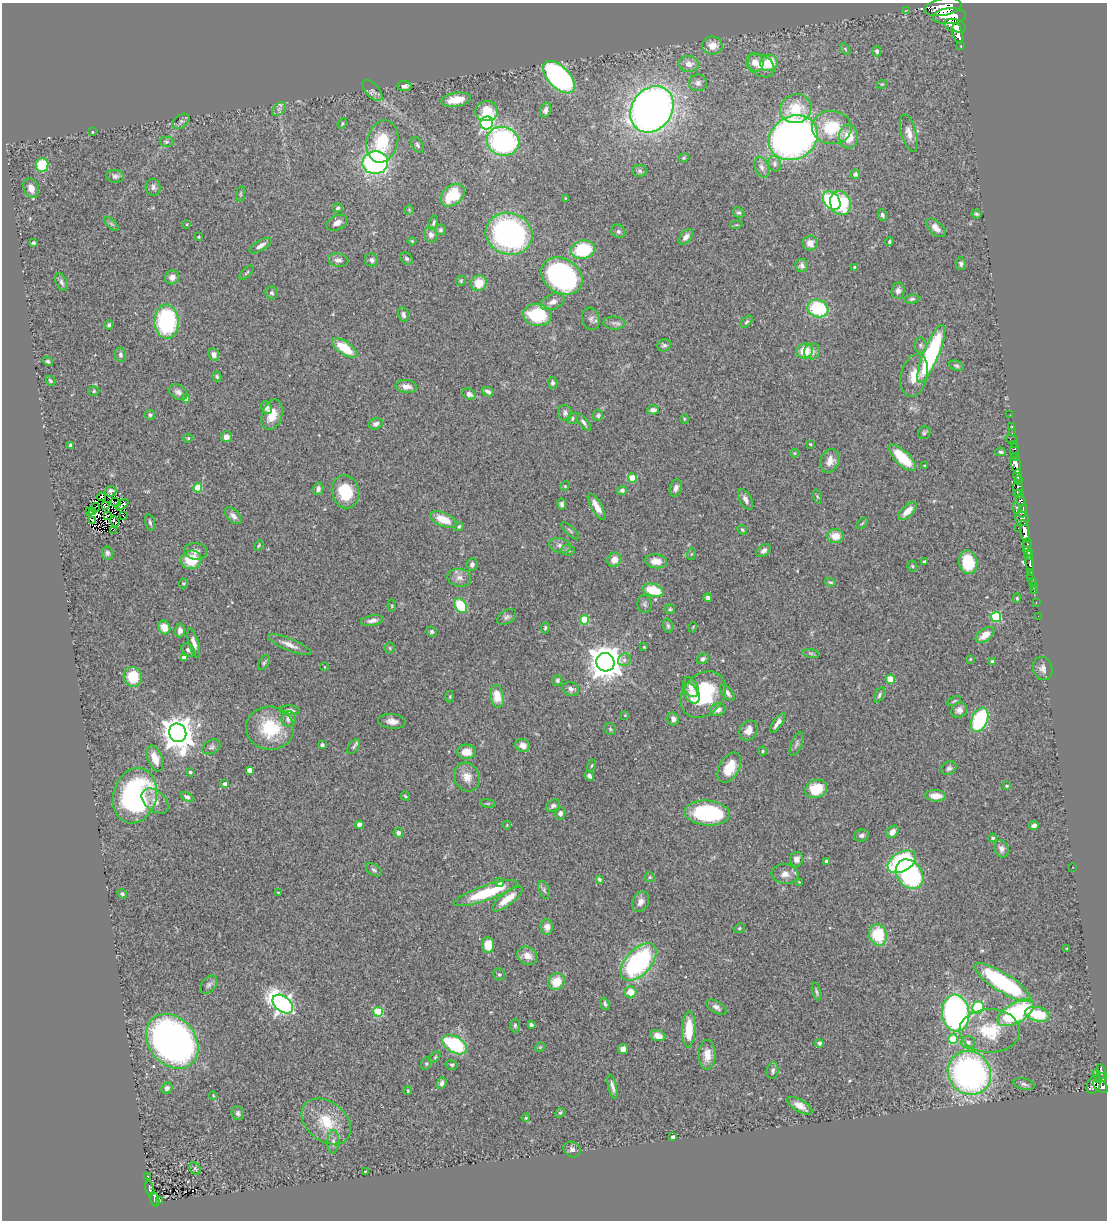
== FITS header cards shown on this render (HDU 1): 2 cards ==
NAXIS1  =                 1105
NAXIS2  =                 1218

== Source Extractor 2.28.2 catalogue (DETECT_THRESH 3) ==
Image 1105 x 1218 px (HDU 1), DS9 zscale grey, 1 PNG px = 1 image px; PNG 1109 x 1222 px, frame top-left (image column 1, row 1218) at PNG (2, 3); each listed source drawn as its Kron ellipse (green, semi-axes under 4 px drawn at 4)
Background 1.36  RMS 0.061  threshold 0.183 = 3 sigma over >= 5 px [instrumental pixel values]
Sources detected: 396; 5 with non-positive FLUX_AUTO (blend fragments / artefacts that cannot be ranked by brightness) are neither listed nor drawn; the other 391 listed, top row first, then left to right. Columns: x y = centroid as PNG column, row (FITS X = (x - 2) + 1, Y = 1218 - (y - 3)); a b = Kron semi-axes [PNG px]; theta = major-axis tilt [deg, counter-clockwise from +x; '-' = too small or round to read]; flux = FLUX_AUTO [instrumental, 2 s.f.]
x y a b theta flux
943 7 18 8 11 7100
907 10 3 2 - 14
949 16 17 8 3 7300
955 26 11 6 -16 2900
958 34 10 5 -76 3000
712 46 10 9 - 45
961 46 3 3 - 130
845 49 6 3 -54 4.6
877 51 5 4 - 10
755 62 9 8 - 36
769 63 9 8 - 91
689 64 10 8 -7 32
761 66 14 10 -33 44
559 77 20 10 -46 1100
698 83 9 8 - 19
882 84 6 3 17 4.4
404 86 7 5 -4 16
372 90 13 6 -48 17
456 100 15 7 9 88
279 109 8 5 45 13
652 109 24 20 55 3100
796 109 16 14 17 120
545 110 8 5 73 15
487 111 11 10 - 99
181 121 9 6 39 11
487 123 6 6 - 710
342 124 5 3 - 4.1
832 127 20 16 -4 180
92 132 3 2 - 2.8
909 133 19 7 -74 36
849 137 12 9 -85 77
793 138 25 21 30 2000
382 141 21 15 75 170
503 141 16 14 -21 730
166 142 7 5 0 7.5
417 145 8 5 -59 9.5
684 158 5 4 - 5.2
375 163 13 11 4 890
775 164 8 6 -69 12
42 165 7 6 - 130
762 167 11 6 -69 18
640 171 7 5 -3 9.1
855 174 5 4 - 13
115 176 9 6 -5 13
153 187 8 7 - 15
31 188 10 7 -69 29
241 194 8 4 82 5.1
453 195 13 9 41 160
565 198 2 2 - 2.3
832 201 10 7 -49 390
840 203 12 10 -69 230
337 208 5 4 - 8
409 210 5 5 - 5.4
739 213 6 5 - 8
976 214 5 3 - 6.4
882 215 6 4 -66 8.9
337 223 11 7 25 26
433 223 7 4 72 7.6
111 224 9 3 -45 7.6
187 224 4 2 - 3
736 225 6 4 17 4.5
936 228 11 6 -43 25
440 230 5 5 - 7.3
618 231 7 6 - 8.5
509 234 24 20 -18 1000
431 235 8 6 -72 15
198 237 3 2 - 4.2
686 237 9 5 50 18
412 241 4 3 - 3.8
889 242 4 3 - 6.1
33 243 3 3 - 6.3
810 243 7 7 - 34
260 246 12 5 30 18
583 250 12 9 12 190
407 258 7 5 -43 8.3
338 260 10 6 -8 16
371 260 7 6 - 13
961 264 6 5 - 10
802 265 7 6 - 14
855 268 3 3 - 7.5
246 273 9 3 44 5.8
562 276 22 17 -33 830
172 277 7 7 - 23
461 281 5 4 - 5.6
61 282 9 5 -67 12
479 283 8 7 - 78
898 291 8 6 84 16
272 293 6 6 - 8.9
912 299 7 4 8 7.7
553 302 12 7 22 28
818 308 10 8 -19 250
403 314 7 5 -77 12
537 315 14 11 -7 230
591 319 11 8 -73 16
167 322 17 12 -89 480
747 322 7 4 45 7.4
614 323 11 6 -5 15
109 325 5 4 - 8.5
664 345 7 6 - 10
920 345 8 6 -88 13
345 348 15 6 -35 120
805 351 8 7 - 81
812 351 8 7 - 20
214 354 6 5 - 17
931 354 31 7 68 580
120 355 7 5 -76 11
48 361 5 4 - 7.1
956 366 7 5 -23 8.1
914 375 21 13 76 67
217 377 5 4 - 6.5
50 381 5 4 - 7.7
553 383 6 4 -86 10
406 386 10 6 -6 27
94 391 5 4 - 5.7
488 391 6 4 -27 12
178 392 10 7 -32 19
469 394 7 5 -25 17
186 398 4 4 - 29
266 408 7 5 -62 16
653 410 6 4 3 16
565 413 8 7 - 15
150 415 5 5 - 8.1
272 415 16 10 73 60
598 415 5 5 - 7.4
1010 415 2 2 - 9.8
572 418 6 5 - 7.9
684 419 5 3 - 3.3
583 422 10 3 -52 10
376 424 7 5 23 12
1012 427 3 2 - 38
924 433 7 6 - 7.7
1012 433 2 2 - 22
226 437 5 5 - 24
188 438 4 4 - 5
1012 440 6 2 -19 38
810 444 3 3 - 4.2
1014 444 2 2 - 26
70 445 4 3 - 9.9
1014 451 7 3 83 130
1001 452 5 3 - 7.1
795 453 4 3 - 3.1
1016 456 3 2 - 55
902 458 18 7 -44 140
830 461 12 9 67 35
1016 464 11 5 -74 2000
925 466 3 3 - 6.2
1017 475 6 4 89 1700
632 478 4 4 - 110
1018 480 4 3 - 750
565 486 5 4 - 4.4
198 488 4 4 - 150
676 488 9 6 74 17
1018 488 7 4 -83 610
318 489 6 5 - 15
622 490 4 4 - 16
111 491 5 5 - 7.4
345 492 16 13 -77 130
1019 494 5 3 - 450
102 497 4 2 - 4.6
817 497 7 3 -71 4.8
745 499 11 5 -61 18
1021 500 6 3 -74 1100
115 502 5 2 - 4.7
122 504 7 3 40 0.18
562 504 5 4 - 11
106 506 4 2 - 1.3
597 506 15 5 -60 36
95 508 5 2 - 3
1017 508 6 4 -79 220
92 511 3 2 - 2.5
908 511 11 5 45 43
1023 511 7 4 78 710
89 512 3 2 - 1.8
107 516 3 2 - 4.5
123 516 3 2 - 2.8
233 516 10 6 -46 19
1022 518 7 6 - 1400
443 519 14 6 -22 82
93 520 3 2 - 4.9
115 521 5 2 - 2.3
150 522 8 4 -77 9.7
862 523 7 2 44 4.1
459 527 5 3 - 6
1018 528 2 2 - 11
113 530 2 2 - 1.7
742 530 5 3 - 6
570 531 11 3 -45 6.5
1025 531 11 4 -80 3800
835 536 8 7 - 55
1027 544 6 4 74 1100
259 545 5 3 - 4.4
560 545 11 7 -13 21
568 550 7 5 -3 9.3
764 550 8 5 37 15
196 551 12 8 -6 21
1028 551 5 3 - 1300
107 553 6 5 - 12
691 554 6 3 70 4.6
1029 556 4 3 - 550
191 560 10 9 - 120
614 560 7 7 - 37
656 561 11 7 -8 40
924 561 3 3 - 6.2
968 562 12 9 -82 130
472 564 6 5 - 16
1030 564 8 4 -84 370
912 566 5 5 - 5.2
1031 572 3 2 - 270
1030 577 2 2 - 17
459 578 12 9 -10 27
1033 581 4 3 - 87
830 582 6 3 -17 5.1
183 583 5 4 - 5.7
1033 586 2 2 - 11
653 590 11 6 -15 130
1034 591 2 2 - 16
708 598 4 4 - 10
1017 598 4 4 - 5.1
1036 603 3 2 - 26
645 604 9 7 -80 10
392 606 6 4 -83 5.2
461 606 8 5 -56 170
670 609 5 5 - 5.5
1038 616 2 2 - 11
507 617 10 6 32 13
996 617 5 5 - 290
372 620 11 5 9 18
584 620 5 4 - 180
668 626 7 4 -75 7.8
164 627 7 6 - 39
693 627 5 3 - 3
545 628 5 3 - 6.1
180 630 7 5 88 17
432 632 5 5 - 8.3
985 635 10 6 37 51
194 643 15 5 -74 22
290 645 23 6 -22 32
644 647 3 3 - 3.6
390 648 5 5 - 5.5
188 650 7 6 - 12
811 653 8 4 -8 8.4
184 657 4 4 - 39
703 659 6 5 - 11
970 659 3 3 - 3.1
624 660 7 6 - 13
605 662 9 9 - 7400
993 662 4 4 - 23
264 663 8 5 62 8.1
325 667 4 3 - 2.6
1043 669 12 9 -74 21
133 677 10 9 - 120
890 679 4 4 - 120
557 680 5 5 - 8.8
691 687 10 7 -63 25
571 689 8 6 -25 16
691 693 11 7 -58 23
727 693 10 5 -50 17
703 695 26 19 48 320
879 695 8 4 62 8.5
497 696 11 7 -79 62
450 697 6 3 -90 4.2
954 701 7 3 26 5.5
290 710 10 5 -2 15
718 710 8 6 10 28
959 710 8 7 - 19
625 715 3 3 - 2.6
289 719 8 7 - 20
673 719 6 5 - 20
980 720 13 7 66 440
392 721 14 7 -6 29
778 723 11 4 54 22
270 728 24 21 -7 200
610 729 6 5 - 7.4
749 730 10 8 57 30
178 733 9 8 - 7400
797 744 13 5 70 11
322 745 4 3 - 13
523 745 7 6 - 29
211 747 9 6 29 13
354 747 8 5 54 8.4
762 751 4 4 - 5.1
466 752 9 7 -1 50
155 758 13 7 -69 46
591 766 6 3 71 4.2
729 768 16 10 60 91
949 768 8 6 32 11
249 770 4 4 - 28
190 772 4 3 - 6.2
589 776 5 4 - 11
467 777 15 12 -63 43
225 784 4 3 - 18
1007 786 4 3 - 4.3
816 789 11 8 21 120
135 796 28 21 75 720
405 796 5 3 - 5.1
936 796 10 5 -3 47
187 797 7 4 -27 11
155 801 15 10 -39 37
488 803 7 3 -8 5.2
553 806 7 5 33 11
560 813 6 5 - 13
707 813 23 12 -5 390
359 825 4 4 - 37
507 825 4 3 - 3.2
1034 825 5 4 - 16
892 832 7 5 43 31
398 833 5 4 - 12
861 835 7 6 - 11
993 838 4 3 - 5.4
1001 849 9 7 -71 20
797 859 7 6 - 18
826 861 4 3 - 6.3
902 862 15 9 30 520
1073 868 2 2 - 2.7
374 870 9 5 -35 10
785 874 13 10 -6 34
910 874 16 12 -51 600
650 877 5 4 - 5.6
599 879 4 3 - 5.9
799 882 3 3 - 3.1
499 883 5 4 - 23
544 890 9 5 -69 10
278 892 4 2 - 2.9
485 893 33 7 19 220
122 894 5 3 - 6.4
507 899 19 6 37 72
640 902 10 8 64 26
547 927 8 6 -85 27
739 928 6 4 22 5.4
878 935 11 9 -75 160
488 945 7 6 - 61
1066 949 4 2 - 3
527 956 10 8 -30 33
639 962 23 12 47 690
499 974 6 5 - 7.2
556 982 9 7 52 73
1003 983 33 9 -33 540
209 985 10 7 51 14
630 992 6 5 - 60
816 992 9 4 -75 8.2
283 1004 11 7 -39 1800
605 1004 6 4 -75 8
716 1007 11 5 -31 17
978 1007 6 5 - 370
378 1012 5 4 - 250
956 1013 18 13 -84 1100
1016 1013 20 10 30 460
1037 1014 12 7 -11 160
515 1025 7 5 90 7.7
531 1025 4 3 - 10
689 1029 18 6 88 110
990 1031 30 22 0 190
658 1036 8 5 -18 26
953 1039 5 5 - 140
172 1041 30 23 -49 1700
968 1042 7 6 - 16
819 1043 4 4 - 11
455 1044 13 8 -32 350
540 1047 5 4 - 4.1
623 1049 5 5 - 21
707 1055 15 8 89 49
435 1057 6 4 45 5.4
426 1063 6 5 - 6.3
452 1065 6 4 -13 6.1
773 1071 8 5 84 13
1101 1071 7 3 -80 210
969 1073 23 21 -48 1400
1097 1073 2 2 - 14
1100 1078 6 4 28 470
442 1083 6 4 71 13
1024 1084 11 5 -12 11
1094 1085 10 6 67 720
1101 1086 8 5 -34 630
612 1087 12 3 -77 15
167 1088 5 5 - 13
408 1091 4 3 - 4.7
213 1096 4 3 - 4.1
800 1106 14 6 -31 33
238 1113 7 6 - 12
560 1113 5 4 - 7
526 1118 4 3 - 4.4
326 1121 27 19 -38 140
673 1137 4 3 - 9.5
333 1142 12 6 88 17
572 1149 9 7 -34 15
195 1169 7 5 -55 6.7
365 1171 3 2 - 2.8
148 1176 3 2 - 7.1
150 1189 7 4 -75 86
155 1199 7 4 -70 83
160 1200 3 2 - 20
At the frame edge (FLAGS 8, measured only in part): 1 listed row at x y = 943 7
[5 non-positive-flux detections neither listed nor drawn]